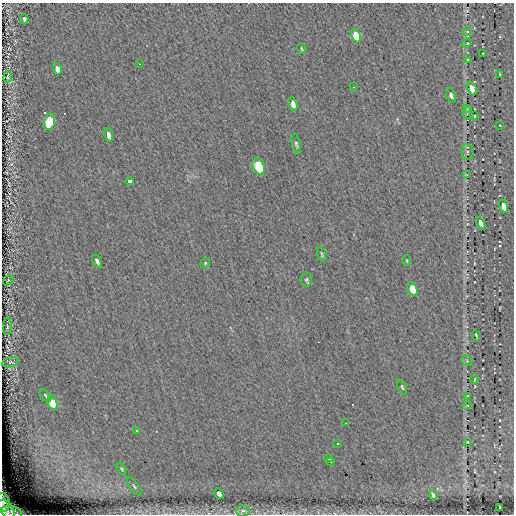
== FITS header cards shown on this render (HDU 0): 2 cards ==
NAXIS1  =                  512 / length of data axis 1
NAXIS2  =                  512 / length of data axis 2

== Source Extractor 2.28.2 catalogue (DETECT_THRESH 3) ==
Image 512 x 512 px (HDU 0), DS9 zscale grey, 1 PNG px = 1 image px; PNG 516 x 516 px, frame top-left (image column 1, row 512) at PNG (2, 3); each listed source drawn as its Kron ellipse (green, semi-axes under 4 px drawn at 4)
Background -0.0405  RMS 3.9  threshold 11.8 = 3 sigma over >= 5 px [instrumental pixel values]
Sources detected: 60; all 60 listed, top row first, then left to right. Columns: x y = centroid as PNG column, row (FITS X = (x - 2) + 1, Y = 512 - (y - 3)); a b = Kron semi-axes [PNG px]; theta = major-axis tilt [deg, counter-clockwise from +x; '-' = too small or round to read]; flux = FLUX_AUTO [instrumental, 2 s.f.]
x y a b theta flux
24 19 5 3 - 590
467 31 5 3 - 250
356 36 7 4 -65 11000
467 43 5 4 - 250
301 49 5 3 - 300
482 54 3 2 - 220
467 60 4 3 - 200
139 64 2 2 - 160
57 69 6 4 -75 2300
500 74 3 2 - 190
8 77 5 3 - 210
353 87 2 2 - 220
472 88 7 4 -69 2700
451 95 8 4 -68 820
293 104 7 4 -72 1500
467 108 3 3 - 180
467 113 6 4 71 340
474 116 4 3 - 290
50 121 8 5 81 13000
500 125 3 2 - 200
108 135 7 3 -74 1500
296 143 10 4 -76 560
467 152 8 6 -81 740
259 167 9 5 -67 7900
467 175 4 2 - 220
130 181 4 3 - 2400
503 206 7 4 -72 3000
481 223 7 4 -67 1400
322 254 7 3 -71 360
97 261 6 3 -66 840
407 261 5 4 - 300
205 263 5 4 - 330
306 279 7 5 90 480
8 280 5 3 - 220
412 289 7 4 -71 4900
7 326 9 4 -89 420
476 335 5 2 - 290
467 361 6 4 -49 350
10 362 8 5 12 510
475 379 4 3 - 180
402 387 8 3 -69 390
46 395 7 4 -50 390
467 396 4 2 - 180
52 403 7 4 -63 14000
467 406 4 4 - 280
345 423 2 2 - 130
136 430 4 2 - 220
467 442 3 2 - 150
337 443 3 2 - 300
328 459 3 3 - 390
330 462 3 3 - 830
122 469 7 4 -60 390
134 486 10 4 -53 650
219 494 5 3 - 1900
433 495 5 3 - 770
3 502 9 6 -78 1100
499 507 3 2 - 160
5 511 11 9 -57 1800
243 511 7 6 - 1000
12 512 10 6 -15 1400
At the frame edge (FLAGS 8, measured only in part): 3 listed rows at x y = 3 502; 5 511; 12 512